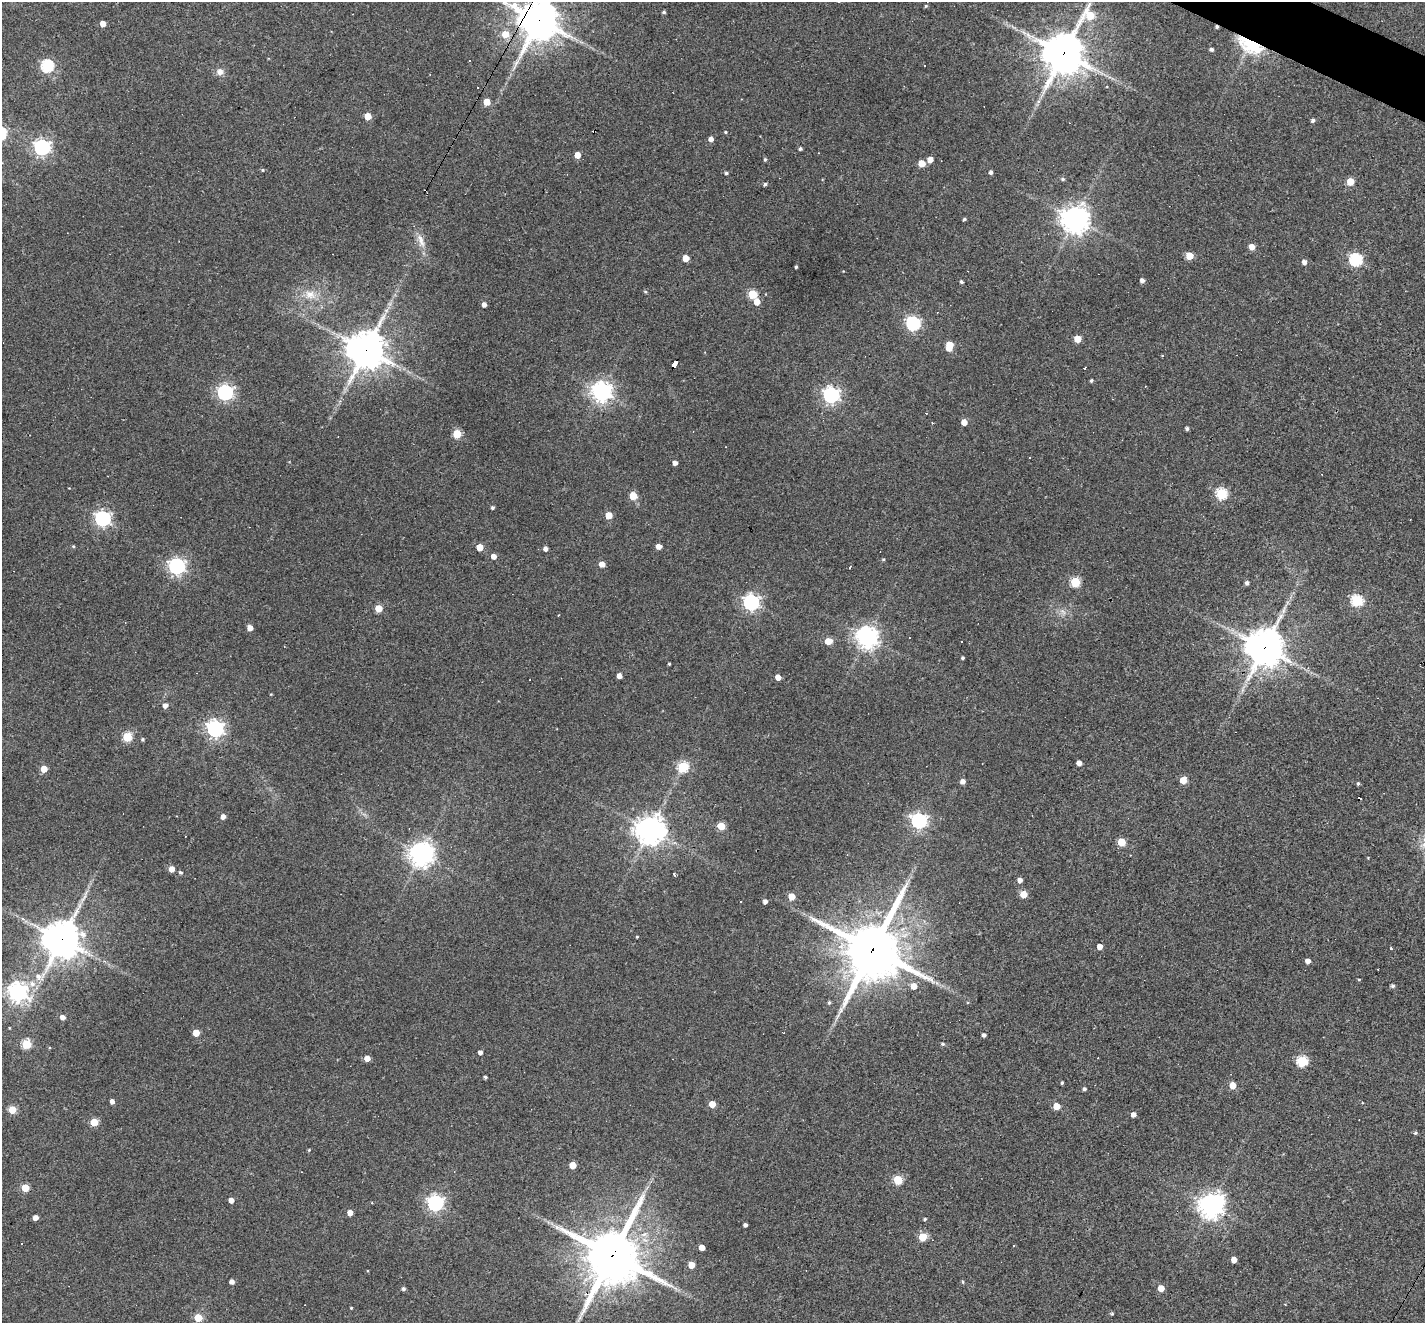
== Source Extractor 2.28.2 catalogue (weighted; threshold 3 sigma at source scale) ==
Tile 10 of 4 x 4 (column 2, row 3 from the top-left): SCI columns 1423-2845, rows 1598-2918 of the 5690 x 5702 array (HDU 1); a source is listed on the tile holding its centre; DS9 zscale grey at full resolution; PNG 1427 x 1325 px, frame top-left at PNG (2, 2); no overlay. Shown black and unused: <1% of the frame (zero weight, under 3 of 4 exposures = <1% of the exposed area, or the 3 px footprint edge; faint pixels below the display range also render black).
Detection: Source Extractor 2.28.2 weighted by HDU 2 'WHT'; one run over the whole footprint, this tile lists its part. Background 0.0564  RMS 0.0047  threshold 0.0211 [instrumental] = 3 sigma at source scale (4.5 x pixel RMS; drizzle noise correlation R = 1.50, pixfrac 1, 0.05/0.05 arcsec/px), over >= 5 px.
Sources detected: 184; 1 too faint to see at this stretch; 1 inside a brighter object's white glare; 12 cosmic-ray / hot-pixel residue — not listed; the other 170 listed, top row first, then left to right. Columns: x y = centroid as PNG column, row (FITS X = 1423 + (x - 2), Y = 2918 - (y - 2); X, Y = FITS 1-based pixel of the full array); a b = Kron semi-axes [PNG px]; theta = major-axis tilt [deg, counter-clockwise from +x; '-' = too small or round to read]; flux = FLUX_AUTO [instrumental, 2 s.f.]
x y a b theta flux
926 6 5 4 - 0.6
664 12 3 3 - 0.73
1090 15 12 10 27 18
539 20 14 13 - 1100
103 24 4 4 - 4.9
505 34 6 5 - 8.5
1250 44 23 12 -28 35
1211 49 4 4 - 1.1
1063 53 13 12 - 1300
470 61 3 2 - 0.79
47 66 6 6 - 57
220 72 8 8 - 2.6
487 102 5 5 - 8.2
368 116 5 5 - 8.9
1313 120 4 4 - 1.2
725 132 3 3 - 0.43
711 139 4 4 - 2.5
42 147 6 6 - 140
800 149 4 3 - 1
577 155 5 4 - 5.7
765 159 4 3 - 0.63
930 159 5 5 - 2.9
922 163 5 5 - 9.1
262 170 4 4 - 0.54
991 172 4 3 - 1.3
726 173 4 4 - 0.85
1063 179 5 4 - 0.75
1350 181 5 5 - 12
765 184 4 4 - 1.1
964 219 5 3 - 0.6
1075 219 8 8 - 610
421 241 21 8 -73 4.9
1252 247 5 5 - 4.6
1189 256 5 5 - 12
686 258 5 4 - 6.5
1356 260 6 6 - 67
1304 262 5 4 - 2.3
796 267 3 3 - 0.69
843 271 3 3 - 0.26
1142 280 4 4 - 1.7
961 282 4 4 - 0.91
645 292 5 4 - 0.57
310 294 17 11 -29 6.2
752 294 5 5 - 20
757 302 5 5 - 5.9
484 305 4 4 - 2.1
386 311 6 6 - 1.2
913 323 9 6 -52 82
1077 339 5 5 - 8.8
949 346 7 5 77 12
366 350 12 12 - 1000
674 364 7 4 62 54
1085 368 3 3 - 1.5
1091 381 4 3 - 0.75
225 392 6 6 - 140
602 392 7 7 - 280
831 395 6 6 - 150
964 422 5 4 - 4.7
1187 428 4 3 - 1
457 434 5 5 - 19
726 447 3 2 - 0.28
1030 458 3 2 - 0.34
675 463 4 4 - 2.1
1221 493 6 5 - 45
633 496 5 5 - 13
492 508 4 4 - 1
608 515 5 5 - 7.8
103 518 6 6 - 130
73 546 4 4 - 0.52
659 546 5 4 - 3.5
480 547 5 5 - 7.3
545 549 4 4 - 1.9
493 556 4 4 - 3.3
883 559 4 3 - 0.55
602 564 4 4 - 4
177 566 6 6 - 160
850 567 3 2 - 0.63
1075 582 5 5 - 28
1247 583 5 4 - 1.2
1357 600 6 5 - 48
751 602 6 6 - 140
378 608 5 5 - 10
250 628 4 4 - 3.8
867 637 7 7 - 350
828 641 6 5 - 7.1
1264 648 12 12 - 990
963 658 3 3 - 0.68
669 664 3 3 - 0.52
619 676 4 4 - 2.8
778 677 4 4 - 4.1
1242 690 7 4 71 1.1
165 705 5 5 - 2.4
215 729 6 6 - 170
127 737 5 5 - 27
142 739 4 4 - 0.68
1079 763 4 4 - 3
683 767 5 5 - 37
44 769 5 4 - 7.5
1183 780 6 5 - 7.2
962 781 5 5 - 2.1
1358 783 4 3 - 0.68
223 816 5 4 - 2.5
919 821 6 6 - 140
721 826 5 5 - 14
650 830 10 9 - 560
185 836 2 2 - 0.28
1121 842 5 5 - 13
421 854 8 7 - 450
171 869 5 4 - 4.6
180 872 5 4 - 0.78
674 875 3 2 - 0.99
1020 880 4 4 - 2.3
1023 894 5 5 - 8.9
791 896 5 5 - 8.4
765 901 4 4 - 1.8
61 940 12 12 - 910
1100 947 4 4 - 3.7
872 949 19 18 - 2500
1308 961 4 4 - 2.7
38 976 10 7 -43 3.1
1359 979 4 3 - 0.4
32 984 8 8 - 3.1
914 986 5 5 - 4.9
1393 986 5 5 - 0.95
18 992 7 7 - 270
829 1003 5 4 - 0.67
62 1017 5 5 - 2.3
196 1033 5 4 - 8.3
984 1035 4 3 - 1.5
26 1044 5 5 - 28
943 1044 5 4 - 0.78
480 1052 4 4 - 1.7
367 1058 5 4 - 4
1302 1061 5 5 - 41
485 1077 3 3 - 0.81
1062 1083 3 3 - 0.61
1233 1085 5 5 - 8.3
1084 1089 4 4 - 1
112 1101 4 4 - 2.1
712 1104 5 5 - 7.4
1056 1106 5 5 - 8.5
12 1110 5 5 - 13
1133 1114 4 4 - 2.4
94 1122 5 5 - 14
1415 1133 5 4 - 0.67
309 1150 4 3 - 0.46
572 1165 5 5 - 7.5
898 1180 5 5 - 25
25 1188 5 5 - 15
231 1200 4 4 - 3.4
435 1203 6 6 - 140
1211 1206 8 7 - 410
350 1213 4 4 - 4.2
35 1218 4 4 - 3.2
925 1219 4 3 - 0.56
745 1225 4 4 - 1.4
922 1237 5 5 - 16
22 1243 3 2 - 0.49
1014 1245 3 2 - 0.5
702 1247 4 4 - 5.4
612 1255 20 18 70 2100
1234 1260 4 4 - 4.4
691 1265 5 4 - 7
232 1282 4 4 - 2.5
963 1282 4 4 - 0.55
1161 1288 5 4 - 6.5
403 1289 4 4 - 1.1
351 1308 3 3 - 0.44
1112 1314 4 4 - 0.54
198 1318 5 5 - 14
Overlapping masked pixels (flux is a lower limit): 9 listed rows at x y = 539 20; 1250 44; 1063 53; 366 350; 674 364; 1264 648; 61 940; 872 949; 612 1255
Isophote crosses this tile's border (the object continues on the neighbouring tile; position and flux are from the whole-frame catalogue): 1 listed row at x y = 539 20